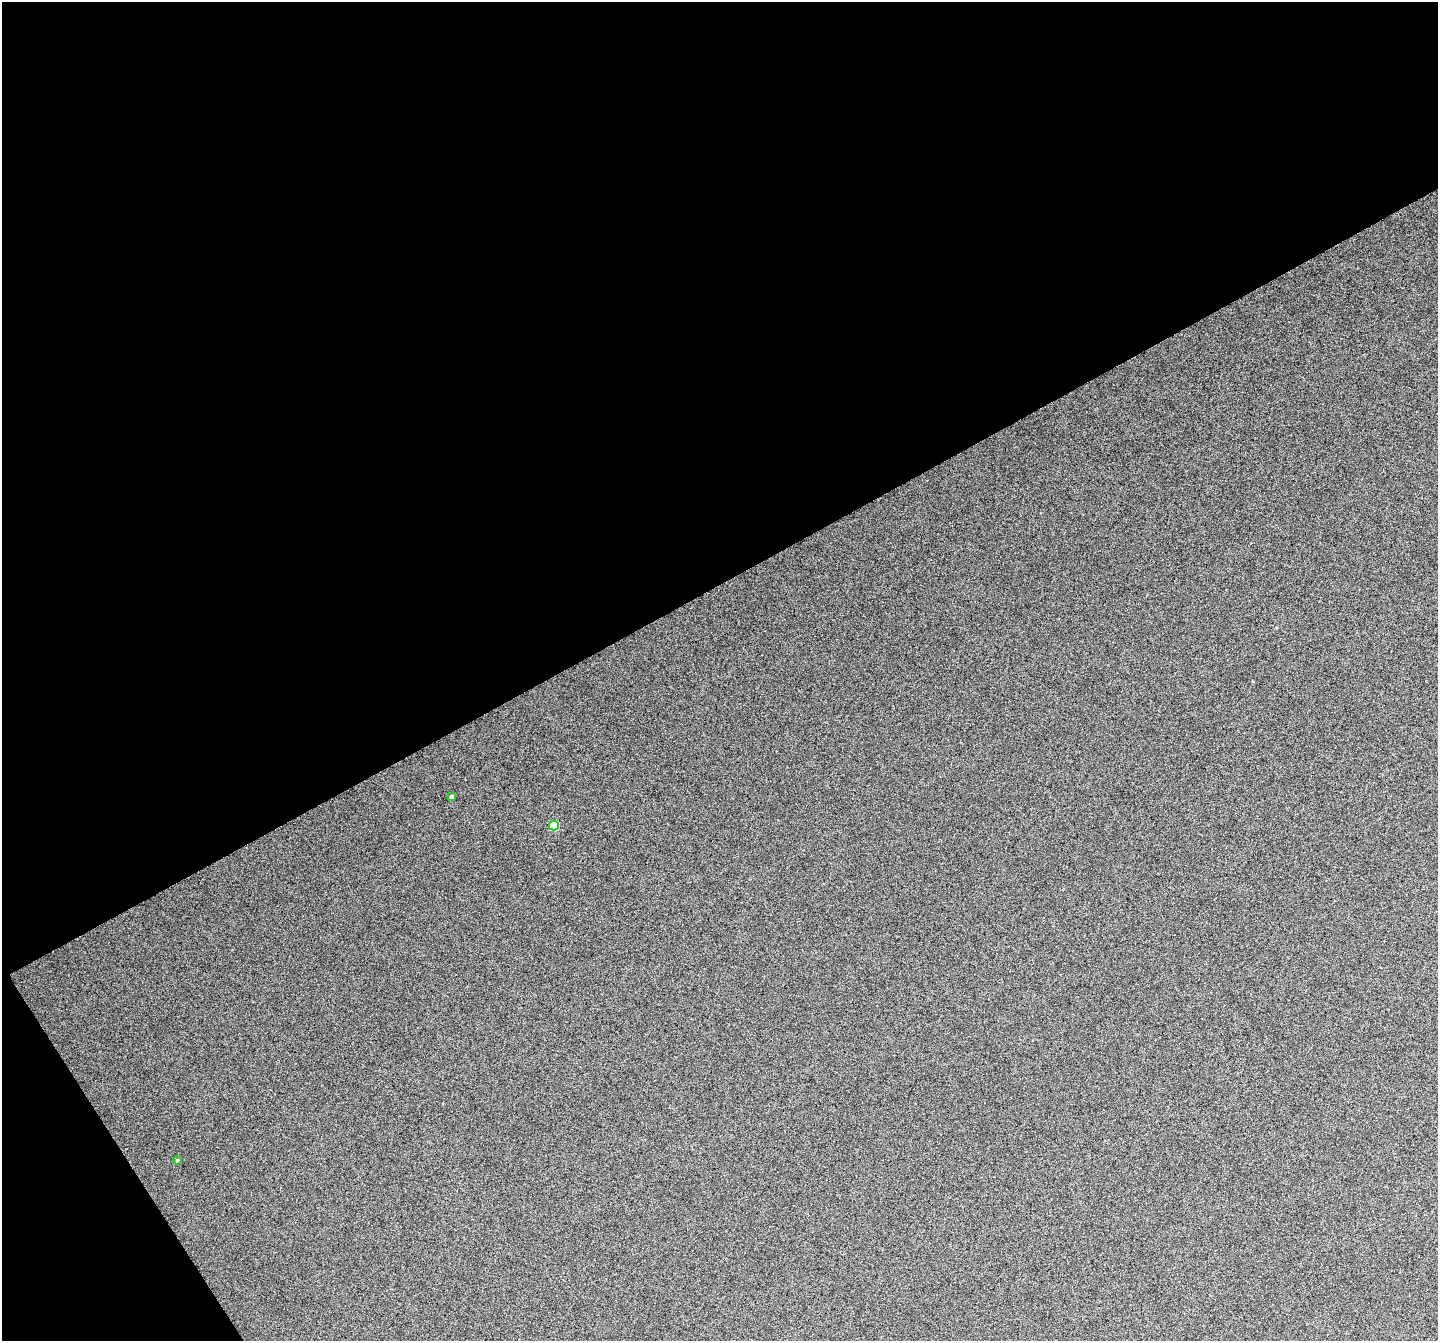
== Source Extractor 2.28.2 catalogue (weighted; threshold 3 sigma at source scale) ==
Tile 1 of 2 x 2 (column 1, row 1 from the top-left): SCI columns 3-1438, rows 1466-2804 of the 2922 x 2922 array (HDU 1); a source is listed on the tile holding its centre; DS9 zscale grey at full resolution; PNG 1440 x 1343 px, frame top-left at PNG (2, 2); each listed source drawn as its Kron ellipse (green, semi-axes under 4 px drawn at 4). Shown black and unused: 46% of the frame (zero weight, under 4 of 8 exposures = <1% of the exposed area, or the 3 px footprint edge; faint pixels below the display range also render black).
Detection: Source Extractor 2.28.2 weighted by HDU 2 'WHT'; one run over the whole footprint, this tile lists its part. Background 0.109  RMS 0.31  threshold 1.25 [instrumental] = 3 sigma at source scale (4.09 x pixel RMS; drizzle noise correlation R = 1.36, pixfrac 0.8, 0.05/0.05 arcsec/px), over >= 5 px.
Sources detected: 3; all 3 listed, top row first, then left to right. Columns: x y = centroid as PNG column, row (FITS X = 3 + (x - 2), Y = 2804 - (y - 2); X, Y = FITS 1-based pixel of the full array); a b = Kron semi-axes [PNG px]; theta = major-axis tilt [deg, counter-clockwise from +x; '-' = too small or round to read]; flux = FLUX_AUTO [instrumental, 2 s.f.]
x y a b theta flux
452 797 4 3 - 93
554 826 5 5 - 1000
177 1160 4 4 - 43